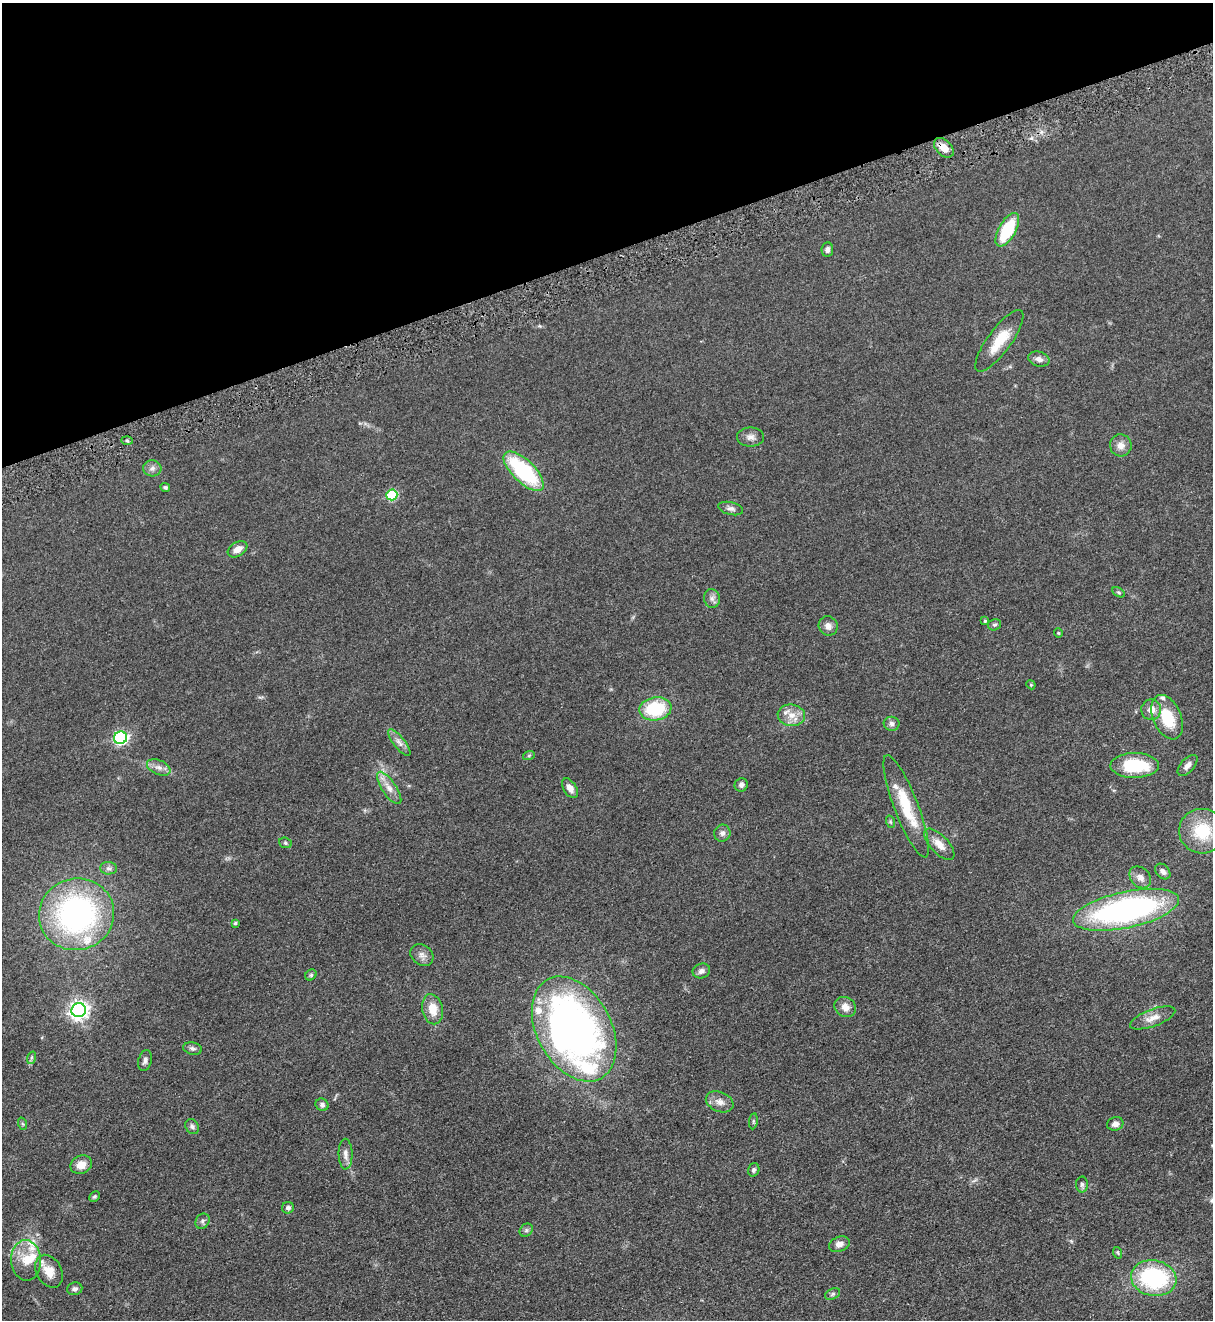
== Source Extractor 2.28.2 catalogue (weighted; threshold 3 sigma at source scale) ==
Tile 3 of 4 x 4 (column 3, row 1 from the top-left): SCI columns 2736-3946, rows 4011-5328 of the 5347 x 5383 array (HDU 1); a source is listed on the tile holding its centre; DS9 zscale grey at full resolution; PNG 1215 x 1322 px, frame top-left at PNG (2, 3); each listed source drawn as its Kron ellipse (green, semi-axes under 4 px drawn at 4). Shown black and unused: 19% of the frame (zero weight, under 3 of 5 exposures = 4% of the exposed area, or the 3 px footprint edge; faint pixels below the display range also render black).
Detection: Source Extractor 2.28.2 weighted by HDU 2 'WHT'; one run over the whole footprint, this tile lists its part. Background 0.0758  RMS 0.0069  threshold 0.0309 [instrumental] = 3 sigma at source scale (4.5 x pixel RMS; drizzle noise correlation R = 1.50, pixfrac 1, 0.05/0.05 arcsec/px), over >= 5 px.
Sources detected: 85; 6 inside a brighter listed object's ellipse — not listed separately; the other 79 listed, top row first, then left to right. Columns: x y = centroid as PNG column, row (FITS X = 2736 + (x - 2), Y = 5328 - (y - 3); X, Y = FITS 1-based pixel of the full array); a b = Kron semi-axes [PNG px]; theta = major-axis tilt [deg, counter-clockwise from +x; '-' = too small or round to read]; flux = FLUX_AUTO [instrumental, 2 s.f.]
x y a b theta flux
944 148 11 7 -46 6.2
1007 230 18 8 61 31
827 249 7 5 82 2.2
999 341 37 11 54 16
1039 359 11 7 -15 3.4
750 437 13 9 -1 3.5
127 440 6 3 -2 0.78
1121 445 11 11 - 4.6
152 468 9 8 - 2.4
524 471 26 11 -44 56
165 487 5 4 - 1
392 495 5 5 - 37
731 508 13 6 -14 2.5
238 549 11 7 32 4.6
1118 592 7 4 -31 0.92
712 598 9 8 - 2.5
985 621 3 3 - 0.75
995 625 7 5 16 1.2
828 626 10 9 - 3.6
1058 633 4 4 - 0.68
1031 685 5 3 - 0.63
655 709 16 11 9 33
1151 710 10 10 - 5.3
791 715 14 10 -9 7
1167 717 23 14 -66 21
892 724 8 7 - 2.3
120 738 6 6 - 94
399 743 16 5 -52 3.4
529 755 6 4 20 0.85
1135 765 24 12 0 33
1188 765 13 6 47 3.3
159 767 12 7 -23 3.6
741 785 7 6 - 2
389 788 19 7 -56 5.6
570 788 11 6 -57 3.9
906 806 54 12 -69 25
891 822 6 4 -70 0.86
1202 831 23 22 - 26
722 833 8 8 - 2.4
285 843 6 5 - 0.97
939 844 20 9 -46 6.6
109 868 8 6 -2 1.8
1163 872 9 6 -48 2.5
1140 877 12 9 -45 4.1
1126 910 54 18 12 170
76 914 38 36 17 150
235 923 4 3 - 1.2
422 955 12 10 -38 3.4
701 971 9 7 20 2.5
311 975 6 5 - 0.91
845 1007 11 9 -36 4.9
433 1009 15 10 -78 9.7
79 1010 7 7 - 300
1153 1018 24 8 21 6.4
574 1029 56 37 -61 320
193 1048 9 6 -11 1.7
31 1058 6 4 71 1
145 1060 11 6 74 2
720 1102 14 9 -23 4.7
322 1105 7 6 - 1.8
753 1121 8 4 82 0.88
23 1124 6 4 -70 0.8
1115 1124 8 6 18 2.9
192 1127 8 6 -56 1.7
346 1154 15 7 -88 3.5
81 1165 11 9 24 6.5
754 1170 7 5 71 1.6
1082 1184 8 6 89 1.6
95 1196 6 4 44 1
288 1208 6 5 - 1.7
202 1221 8 6 57 1.8
526 1230 7 6 - 1.4
839 1244 11 7 21 3.5
1118 1253 6 3 -71 0.77
26 1260 20 15 -87 11
49 1271 17 12 -61 8.7
1154 1278 23 17 -10 68
75 1289 7 6 - 2
833 1294 8 5 27 1.3
Overlapping masked pixels (flux is a lower limit): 1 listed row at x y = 944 148